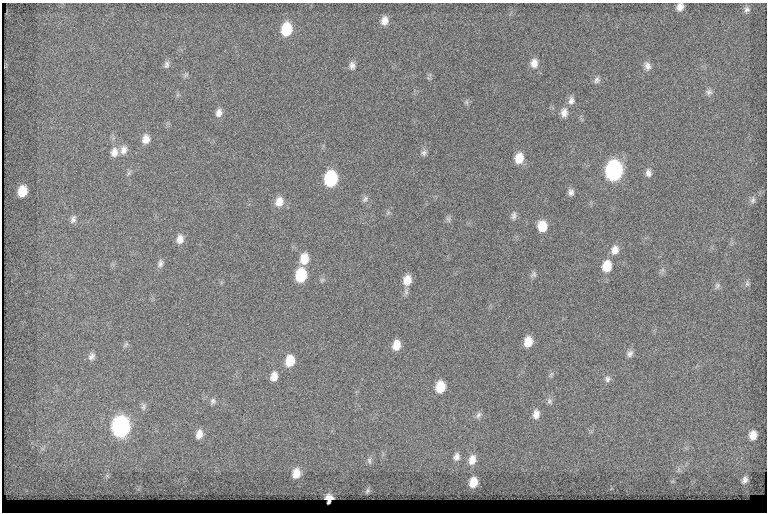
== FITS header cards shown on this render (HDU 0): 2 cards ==
NAXIS1  =                  765
NAXIS2  =                  510

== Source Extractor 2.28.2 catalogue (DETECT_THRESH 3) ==
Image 765 x 510 px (HDU 0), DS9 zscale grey, 1 PNG px = 1 image px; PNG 769 x 514 px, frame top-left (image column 1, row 510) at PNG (2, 3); no overlay
Background 217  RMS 7.6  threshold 22.7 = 3 sigma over >= 5 px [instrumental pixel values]
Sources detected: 69; all 69 listed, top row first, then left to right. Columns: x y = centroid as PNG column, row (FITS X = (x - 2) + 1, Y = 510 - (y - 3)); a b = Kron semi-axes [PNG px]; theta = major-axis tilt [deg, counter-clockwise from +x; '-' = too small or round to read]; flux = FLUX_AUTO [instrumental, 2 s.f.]
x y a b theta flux
680 7 8 6 70 3200
747 9 9 8 - 1900
384 21 10 8 77 4100
286 29 11 9 79 19000
534 63 11 9 86 4000
166 65 10 7 72 1700
352 66 10 8 -85 2300
647 66 11 8 -70 2700
186 75 8 4 37 890
597 80 9 7 58 1700
709 92 8 8 - 1800
571 100 11 7 78 2400
467 102 7 4 -88 980
564 112 11 8 -89 3200
219 113 10 8 77 2900
146 139 10 8 82 4200
124 150 12 9 80 3300
114 152 12 9 81 3900
424 153 8 7 - 1600
519 158 11 8 82 8000
614 171 11 9 80 160000
129 173 7 4 71 980
648 173 10 7 -82 2300
330 179 11 8 82 48000
22 191 9 7 76 10000
571 192 8 6 -86 1900
365 199 10 6 53 1500
753 200 8 6 66 1500
279 202 11 9 71 5600
514 216 12 6 82 1800
73 219 11 7 67 1900
448 219 9 5 -61 1200
542 226 10 9 - 9300
180 239 10 8 83 3800
615 250 12 9 77 4200
304 259 11 8 78 8000
160 263 11 7 74 1900
607 266 12 9 78 9900
533 274 10 7 36 1500
301 275 11 8 79 23000
407 280 11 9 77 6500
747 283 9 6 83 1200
717 285 8 7 - 1500
528 342 9 7 79 6900
126 344 10 4 50 820
396 345 9 7 79 6100
630 354 10 7 51 1900
91 356 10 7 63 2100
290 361 11 8 78 9800
551 374 7 4 45 920
274 376 9 7 73 4200
607 379 9 7 79 1600
440 387 10 8 80 11000
213 401 8 7 - 1600
549 401 9 7 -68 1500
143 407 10 7 80 1600
536 414 11 7 79 3400
478 415 10 6 58 1600
120 427 12 9 83 190000
199 434 10 7 77 4000
753 435 9 7 80 4600
456 457 11 8 70 2800
472 460 13 9 74 5000
369 461 10 6 -88 1600
296 473 11 8 76 5700
745 480 7 5 65 2000
473 482 9 7 75 7100
367 491 7 5 54 920
329 498 6 6 - 4100
At the frame edge (FLAGS 8, measured only in part): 1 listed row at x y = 680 7